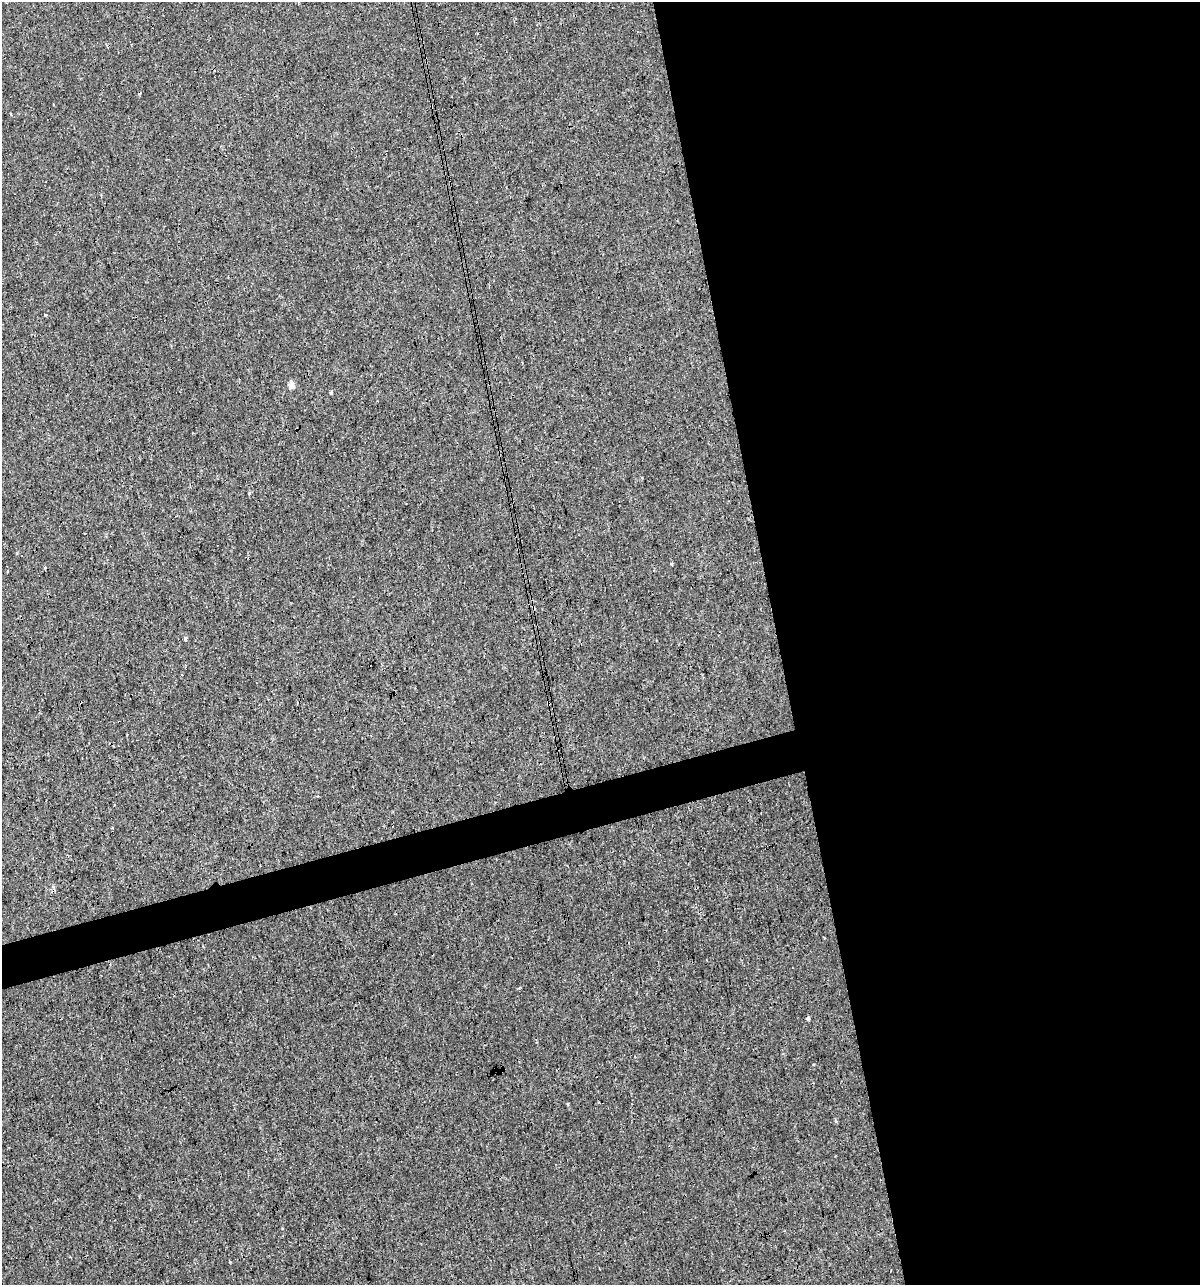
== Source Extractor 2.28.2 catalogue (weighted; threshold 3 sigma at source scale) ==
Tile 8 of 4 x 4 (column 4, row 2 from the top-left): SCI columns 3638-4835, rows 2567-3849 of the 4930 x 5132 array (HDU 1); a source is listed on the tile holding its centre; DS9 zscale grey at full resolution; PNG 1202 x 1287 px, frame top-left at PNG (2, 2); no overlay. Shown black and unused: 38% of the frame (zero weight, under 3 of 4 exposures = <1% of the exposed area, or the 3 px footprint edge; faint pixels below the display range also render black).
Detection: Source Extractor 2.28.2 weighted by HDU 2 'WHT'; one run over the whole footprint, this tile lists its part. Background 4.00e-05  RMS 0.0017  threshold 0.00747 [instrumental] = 3 sigma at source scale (4.5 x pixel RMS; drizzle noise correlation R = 1.50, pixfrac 1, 0.0396/0.0396 arcsec/px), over >= 5 px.
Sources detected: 9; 4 cosmic-ray / hot-pixel residue — not listed; the other 5 listed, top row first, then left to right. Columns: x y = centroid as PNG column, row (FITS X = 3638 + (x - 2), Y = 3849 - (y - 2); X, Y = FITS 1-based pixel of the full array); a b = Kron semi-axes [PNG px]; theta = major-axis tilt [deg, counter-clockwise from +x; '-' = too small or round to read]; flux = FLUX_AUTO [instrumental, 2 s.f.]
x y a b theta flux
46 315 3 3 - 0.23
291 385 5 4 - 1.6
331 392 4 3 - 0.34
671 563 4 3 - 0.16
185 638 3 3 - 0.85